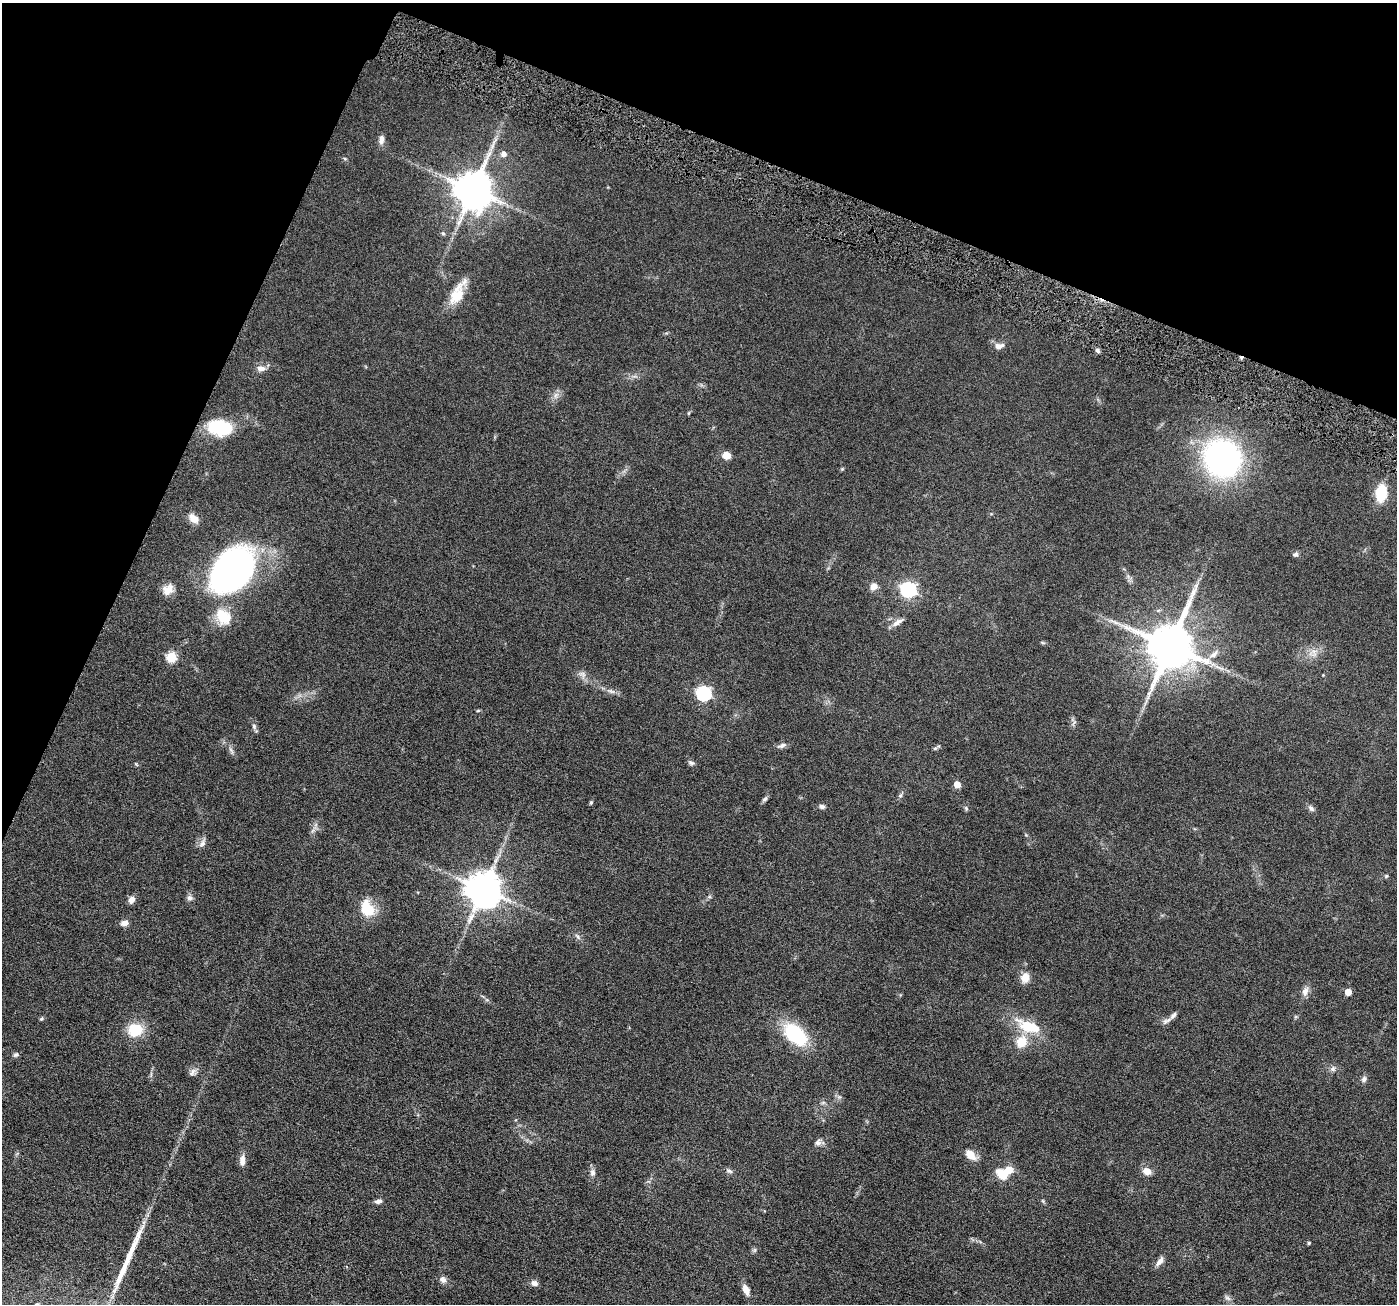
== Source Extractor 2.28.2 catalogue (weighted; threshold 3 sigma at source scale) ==
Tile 2 of 4 x 4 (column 2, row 1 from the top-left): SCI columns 1400-2794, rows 4184-5485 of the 5590 x 5630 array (HDU 1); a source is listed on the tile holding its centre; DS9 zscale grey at full resolution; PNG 1399 x 1306 px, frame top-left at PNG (2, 3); no overlay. Shown black and unused: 21% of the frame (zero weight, under 4 of 8 exposures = <1% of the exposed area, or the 3 px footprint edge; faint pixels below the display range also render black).
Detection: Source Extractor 2.28.2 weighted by HDU 2 'WHT'; one run over the whole footprint, this tile lists its part. Background 0.0679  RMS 0.0049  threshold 0.02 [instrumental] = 3 sigma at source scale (4.09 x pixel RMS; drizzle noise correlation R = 1.36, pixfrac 0.8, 0.05/0.05 arcsec/px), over >= 5 px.
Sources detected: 88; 1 inside a brighter object's white glare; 2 long thin detections or spike segments (spike, bleed or trail) — not listed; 2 inside a brighter listed object's ellipse — not listed separately; the other 83 listed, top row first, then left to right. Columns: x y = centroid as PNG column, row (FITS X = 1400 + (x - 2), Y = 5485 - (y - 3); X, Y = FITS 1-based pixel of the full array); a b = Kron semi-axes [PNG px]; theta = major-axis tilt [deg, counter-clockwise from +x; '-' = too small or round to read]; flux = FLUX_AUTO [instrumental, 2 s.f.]
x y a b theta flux
381 139 10 6 80 2.3
504 154 6 6 - 2.3
473 190 11 10 - 1400
443 233 5 5 - 0.66
457 293 33 13 63 11
998 346 10 8 4 2.1
1097 350 6 5 - 0.99
1241 358 5 3 - 0.68
261 369 11 7 -3 2.4
556 395 9 4 53 1.5
689 413 5 3 - 0.43
220 427 23 14 -9 24
726 455 9 8 - 4
1222 458 19 18 - 210
1381 493 15 9 83 16
194 518 13 9 -43 4
1295 554 8 6 19 0.95
231 569 43 28 47 180
874 586 8 8 - 2.8
168 589 15 11 44 4.5
908 590 7 6 - 110
223 617 19 15 -46 12
898 622 17 6 32 2.4
1115 622 10 4 -30 1.6
1043 643 6 4 -18 0.57
1170 646 13 12 - 2300
1214 654 14 6 42 2.4
171 657 5 5 - 27
582 674 12 7 -25 2
704 694 6 6 - 87
478 710 6 3 20 0.43
1074 723 8 3 45 0.68
254 726 8 6 -74 1.2
782 746 13 6 18 1.6
935 748 6 5 - 0.77
231 750 11 4 -55 1.2
691 763 9 5 -23 1
136 764 6 3 -70 0.45
957 784 5 5 - 5.6
900 795 7 5 67 0.94
765 799 8 5 44 0.95
591 803 6 4 62 0.6
822 806 7 5 -22 1.2
966 808 6 5 - 0.66
1311 808 10 6 -40 1.3
202 843 13 7 66 2
1386 876 5 4 - 0.53
484 889 10 9 - 1100
190 898 8 8 - 1.4
131 900 9 7 70 2.3
367 908 22 15 -63 11
124 923 8 7 - 2.5
577 936 9 4 -54 1.1
1025 978 13 10 83 4.2
1305 991 12 8 75 2.6
1348 992 5 5 - 6.3
41 1019 7 4 58 0.58
1166 1021 16 5 30 1.8
1029 1026 37 14 -20 15
135 1030 19 16 2 11
795 1034 30 18 -42 27
1021 1042 6 6 - 16
16 1055 7 6 - 0.97
1333 1069 8 7 - 1.4
192 1072 12 7 56 1.7
1364 1079 9 6 62 1.5
823 1103 7 4 19 0.74
818 1142 10 7 56 1.7
970 1155 14 8 -45 4.8
242 1160 14 7 87 2.7
729 1171 9 5 -16 1.2
1147 1171 9 7 -20 4
593 1172 10 7 -89 1.8
1001 1173 19 11 -43 6.2
378 1201 9 5 8 1.5
1043 1201 6 4 -71 0.53
1309 1243 4 3 - 0.68
754 1250 7 4 71 0.69
1160 1261 15 6 55 2.3
443 1280 9 8 - 2
534 1283 8 6 -10 2
746 1290 11 6 -67 3.8
1228 1298 10 5 -27 1.2
Overlapping masked pixels (flux is a lower limit): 1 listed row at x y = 1241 358